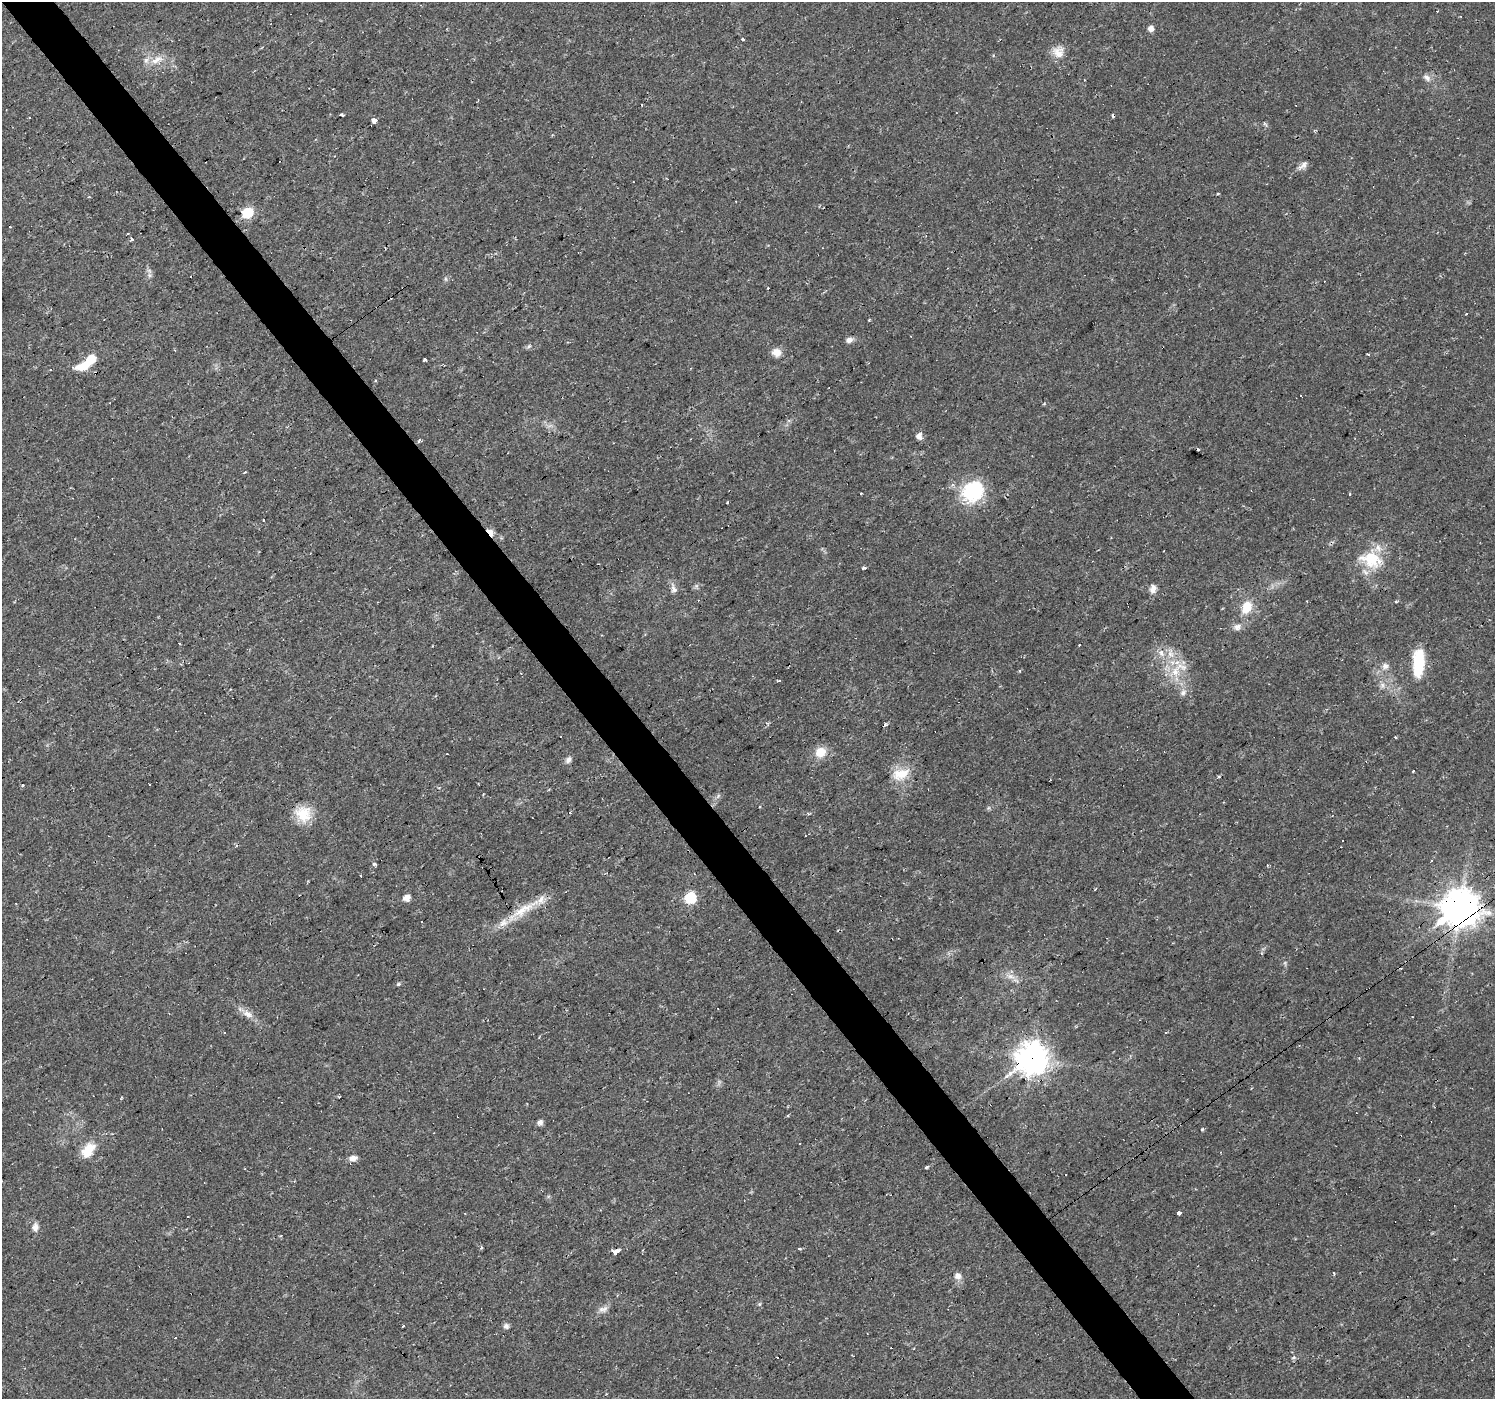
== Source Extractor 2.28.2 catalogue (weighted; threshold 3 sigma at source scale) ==
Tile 11 of 4 x 4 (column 3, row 3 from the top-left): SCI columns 2985-4477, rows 1528-2924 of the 5970 x 5910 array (HDU 1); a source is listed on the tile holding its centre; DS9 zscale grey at full resolution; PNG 1497 x 1401 px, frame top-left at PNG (2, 2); no overlay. Shown black and unused: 4% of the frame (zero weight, under 2 of 3 exposures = <1% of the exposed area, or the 3 px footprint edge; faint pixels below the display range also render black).
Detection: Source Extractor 2.28.2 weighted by HDU 2 'WHT'; one run over the whole footprint, this tile lists its part. Background 0.0195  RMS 0.0024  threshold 0.0108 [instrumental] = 3 sigma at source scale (4.5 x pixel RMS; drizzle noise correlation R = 1.50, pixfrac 1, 0.0396/0.0396 arcsec/px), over >= 5 px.
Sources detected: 124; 1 inside a brighter object's white glare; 35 cosmic-ray / hot-pixel residue — not listed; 3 inside a brighter listed object's ellipse — not listed separately; the other 85 listed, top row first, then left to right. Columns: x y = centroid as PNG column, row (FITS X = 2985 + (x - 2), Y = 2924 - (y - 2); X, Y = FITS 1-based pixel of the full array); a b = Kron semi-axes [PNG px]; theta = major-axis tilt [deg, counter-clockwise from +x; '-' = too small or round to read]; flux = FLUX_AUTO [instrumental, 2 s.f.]
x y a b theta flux
1151 28 5 5 - 1.4
743 39 3 3 - 11
1058 52 16 14 -23 2.7
156 60 21 9 31 2.8
1427 77 12 8 -42 1.1
341 115 5 3 - 0.31
374 121 4 3 - 4.5
1316 130 5 3 - 0.22
1303 165 15 7 43 1.3
1217 194 3 3 - 0.3
248 213 6 6 - 16
132 239 3 3 - 0.65
149 275 7 4 -71 0.6
1324 281 3 2 - 0.51
1467 314 3 3 - 1.4
849 340 8 7 - 0.99
529 346 6 4 44 0.4
776 352 11 9 -21 2
1368 354 4 3 - 0.27
90 359 12 9 48 4.1
425 359 4 3 - 1.7
96 373 4 3 - 0.63
919 436 6 6 - 1.5
419 441 5 3 - 0.77
974 490 10 8 39 55
1349 494 3 3 - 0.62
728 502 3 3 - 1.7
263 520 3 3 - 0.54
490 533 9 5 -55 4.6
1371 559 29 20 -19 9.3
864 568 3 3 - 0.9
674 589 13 8 -69 1.2
1153 589 11 8 79 1.4
1247 607 15 11 62 4.3
1237 627 10 9 - 1.1
1161 653 12 6 -80 1.4
1170 654 9 6 -31 1.4
1418 663 29 11 88 10
1385 666 9 9 - 1.1
1175 671 20 10 63 4.2
521 673 3 2 - 0.35
779 681 3 3 - 0.41
1382 685 7 6 - 0.77
1183 692 9 7 56 0.95
885 724 3 3 - 5.3
820 752 13 12 - 3.6
568 760 9 7 51 0.91
1413 771 3 3 - 0.48
901 774 25 15 20 4.8
149 784 3 3 - 1.1
23 785 4 3 - 0.21
718 796 8 4 54 0.5
570 812 3 3 - 2
303 814 21 19 -49 5.6
808 814 4 3 - 0.3
374 864 4 3 - 0.82
1095 889 3 2 - 0.21
407 898 6 5 - 2.2
690 898 6 6 - 20
1461 908 11 10 - 670
524 909 35 13 33 6.4
1010 976 14 6 -16 1.7
398 984 5 4 - 0.48
248 1014 16 9 -30 2
225 1032 3 3 - 0.71
1032 1058 12 11 - 260
121 1098 5 3 - 0.2
540 1122 6 5 - 1.2
1202 1129 4 3 - 1.2
800 1143 3 3 - 0.85
88 1150 22 13 55 4.6
353 1158 9 7 17 1.4
926 1167 3 3 - 0.42
1178 1212 3 3 - 7.5
35 1227 11 7 88 1.2
481 1248 3 3 - 0.67
800 1249 3 2 - 0.51
616 1252 4 3 - 130
1334 1273 3 2 - 0.34
958 1276 9 8 - 1.4
605 1309 11 6 58 1.1
403 1326 3 3 - 0.94
506 1326 7 7 - 0.75
777 1357 3 3 - 1.5
1293 1358 7 5 20 0.47
Overlapping masked pixels (flux is a lower limit): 4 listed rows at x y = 96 373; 490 533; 1461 908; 1032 1058